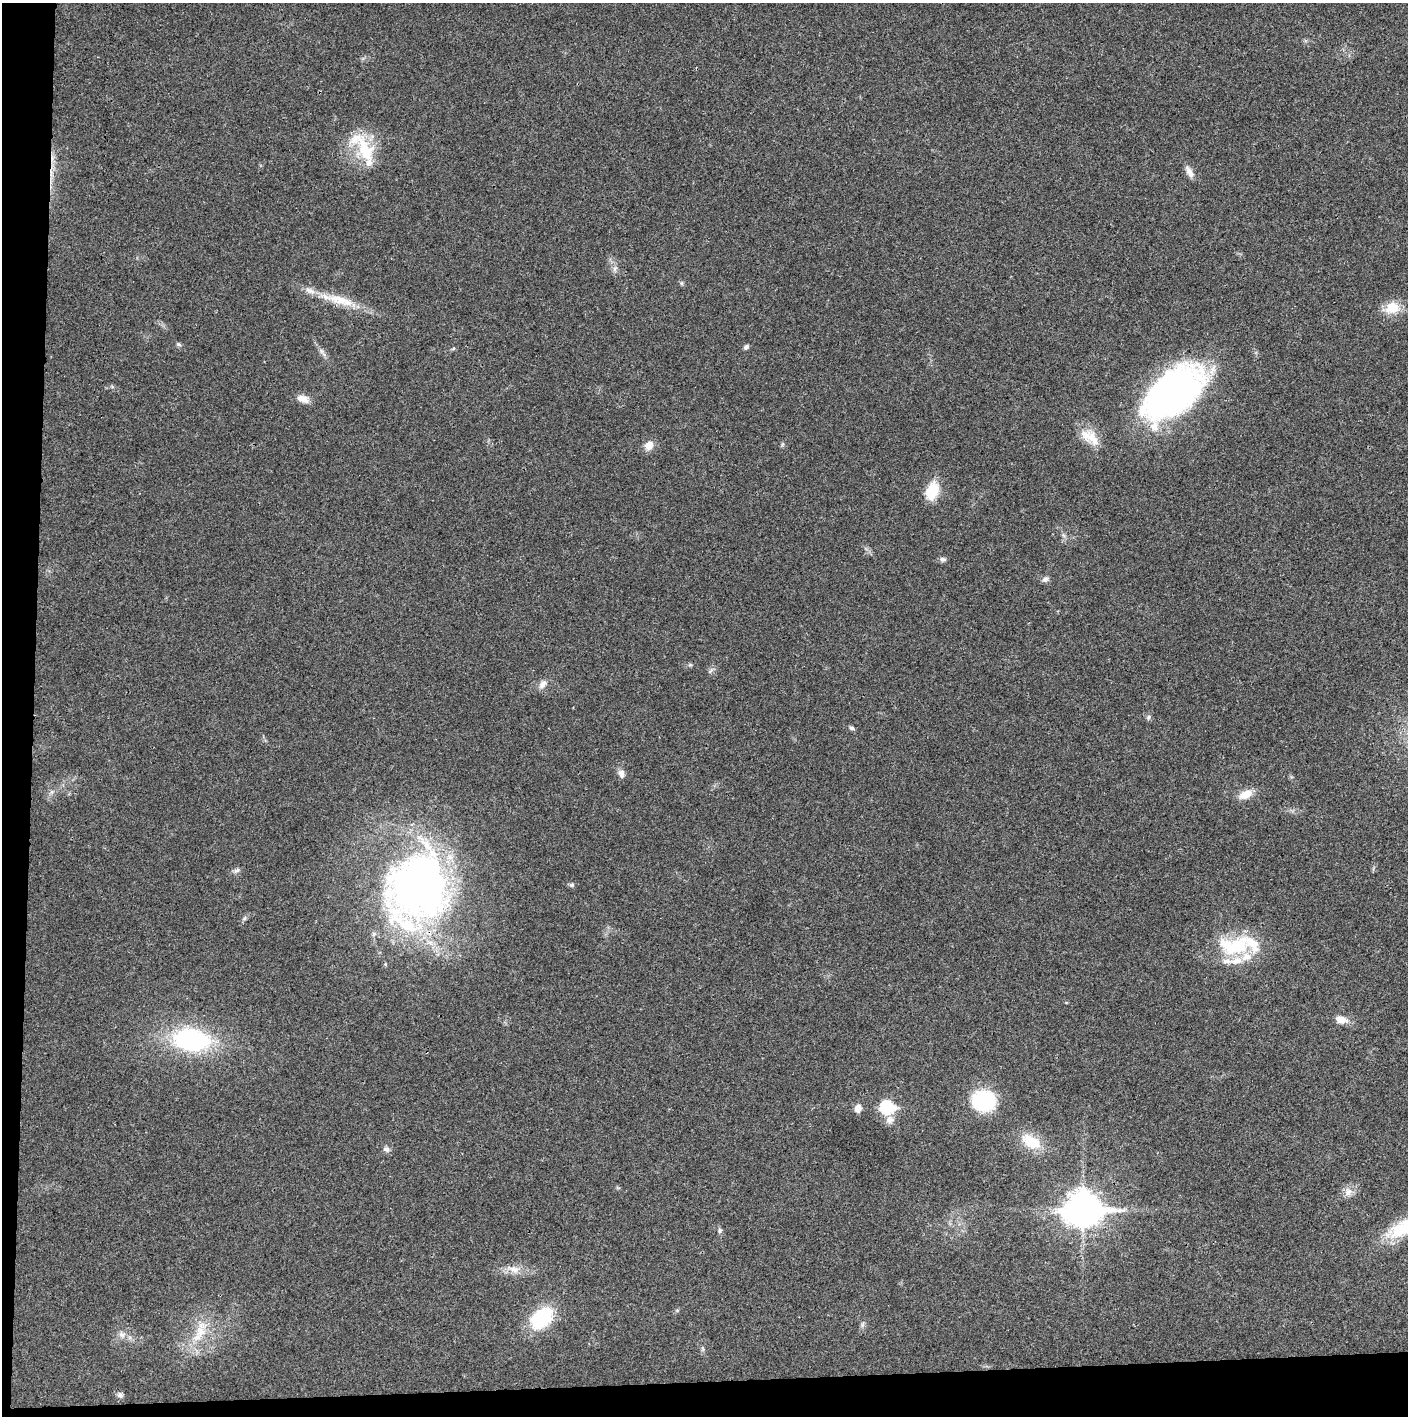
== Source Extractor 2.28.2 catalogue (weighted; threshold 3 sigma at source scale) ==
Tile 7 of 3 x 3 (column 1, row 3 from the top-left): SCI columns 4-1409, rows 1-1414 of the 4221 x 4243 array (HDU 1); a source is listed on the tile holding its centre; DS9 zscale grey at full resolution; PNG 1410 x 1418 px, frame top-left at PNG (2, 3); no overlay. Shown black and unused: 5% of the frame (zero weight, under 3 of 4 exposures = <1% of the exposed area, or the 3 px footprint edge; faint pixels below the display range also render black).
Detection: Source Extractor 2.28.2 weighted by HDU 2 'WHT'; one run over the whole footprint, this tile lists its part. Background 0.019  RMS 0.0051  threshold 0.0231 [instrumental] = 3 sigma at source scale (4.5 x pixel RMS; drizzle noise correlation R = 1.50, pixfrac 1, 0.05/0.05 arcsec/px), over >= 5 px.
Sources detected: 57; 1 inside a brighter object's white glare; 1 cosmic-ray / hot-pixel residue — not listed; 9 inside a brighter listed object's ellipse — not listed separately; the other 46 listed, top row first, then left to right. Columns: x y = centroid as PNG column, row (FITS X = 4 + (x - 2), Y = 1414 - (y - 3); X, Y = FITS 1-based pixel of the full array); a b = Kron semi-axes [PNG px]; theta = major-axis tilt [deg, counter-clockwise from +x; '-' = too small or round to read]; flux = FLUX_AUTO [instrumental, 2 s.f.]
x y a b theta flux
365 153 28 26 -88 21
1189 172 17 7 -63 3.2
615 268 8 5 59 1.4
682 283 6 4 -90 0.76
340 300 36 12 -14 13
1392 308 18 15 14 9.6
179 345 6 4 -20 0.79
746 347 6 5 - 1.3
321 351 7 6 - 1.3
1174 396 79 36 51 150
303 399 16 9 -15 4.2
1090 437 30 13 -35 9.7
649 445 11 9 58 4.6
932 491 21 13 68 13
943 559 8 6 -6 1.5
1045 579 8 7 - 1.8
542 684 12 8 56 3
1148 717 6 5 - 1
852 728 7 5 -31 1.1
621 774 11 8 -79 2.5
1245 794 16 9 21 6.9
237 870 9 5 20 1.4
419 884 81 71 74 250
572 885 7 5 69 0.9
245 918 7 4 70 0.89
1234 946 48 25 3 32
385 964 5 3 - 0.54
1341 1019 13 8 -11 5.2
191 1040 28 17 -7 79
983 1100 24 19 6 36
887 1107 8 6 -8 51
858 1108 9 8 - 3.3
889 1119 11 9 12 3.1
1031 1142 23 14 -30 14
386 1149 9 7 -41 1.8
1348 1192 12 10 45 3.9
1083 1209 13 10 1 980
1400 1229 43 19 31 25
720 1230 7 5 90 1
514 1269 17 9 -13 5.1
541 1318 24 16 41 34
862 1324 9 4 80 1.1
200 1331 31 14 75 15
122 1335 10 8 -9 2.5
703 1349 6 4 -72 0.81
120 1395 9 7 -61 1.6
Overlapping masked pixels (flux is a lower limit): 1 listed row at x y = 419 884
Isophote crosses this tile's border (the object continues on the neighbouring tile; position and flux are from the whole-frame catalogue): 1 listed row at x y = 1400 1229